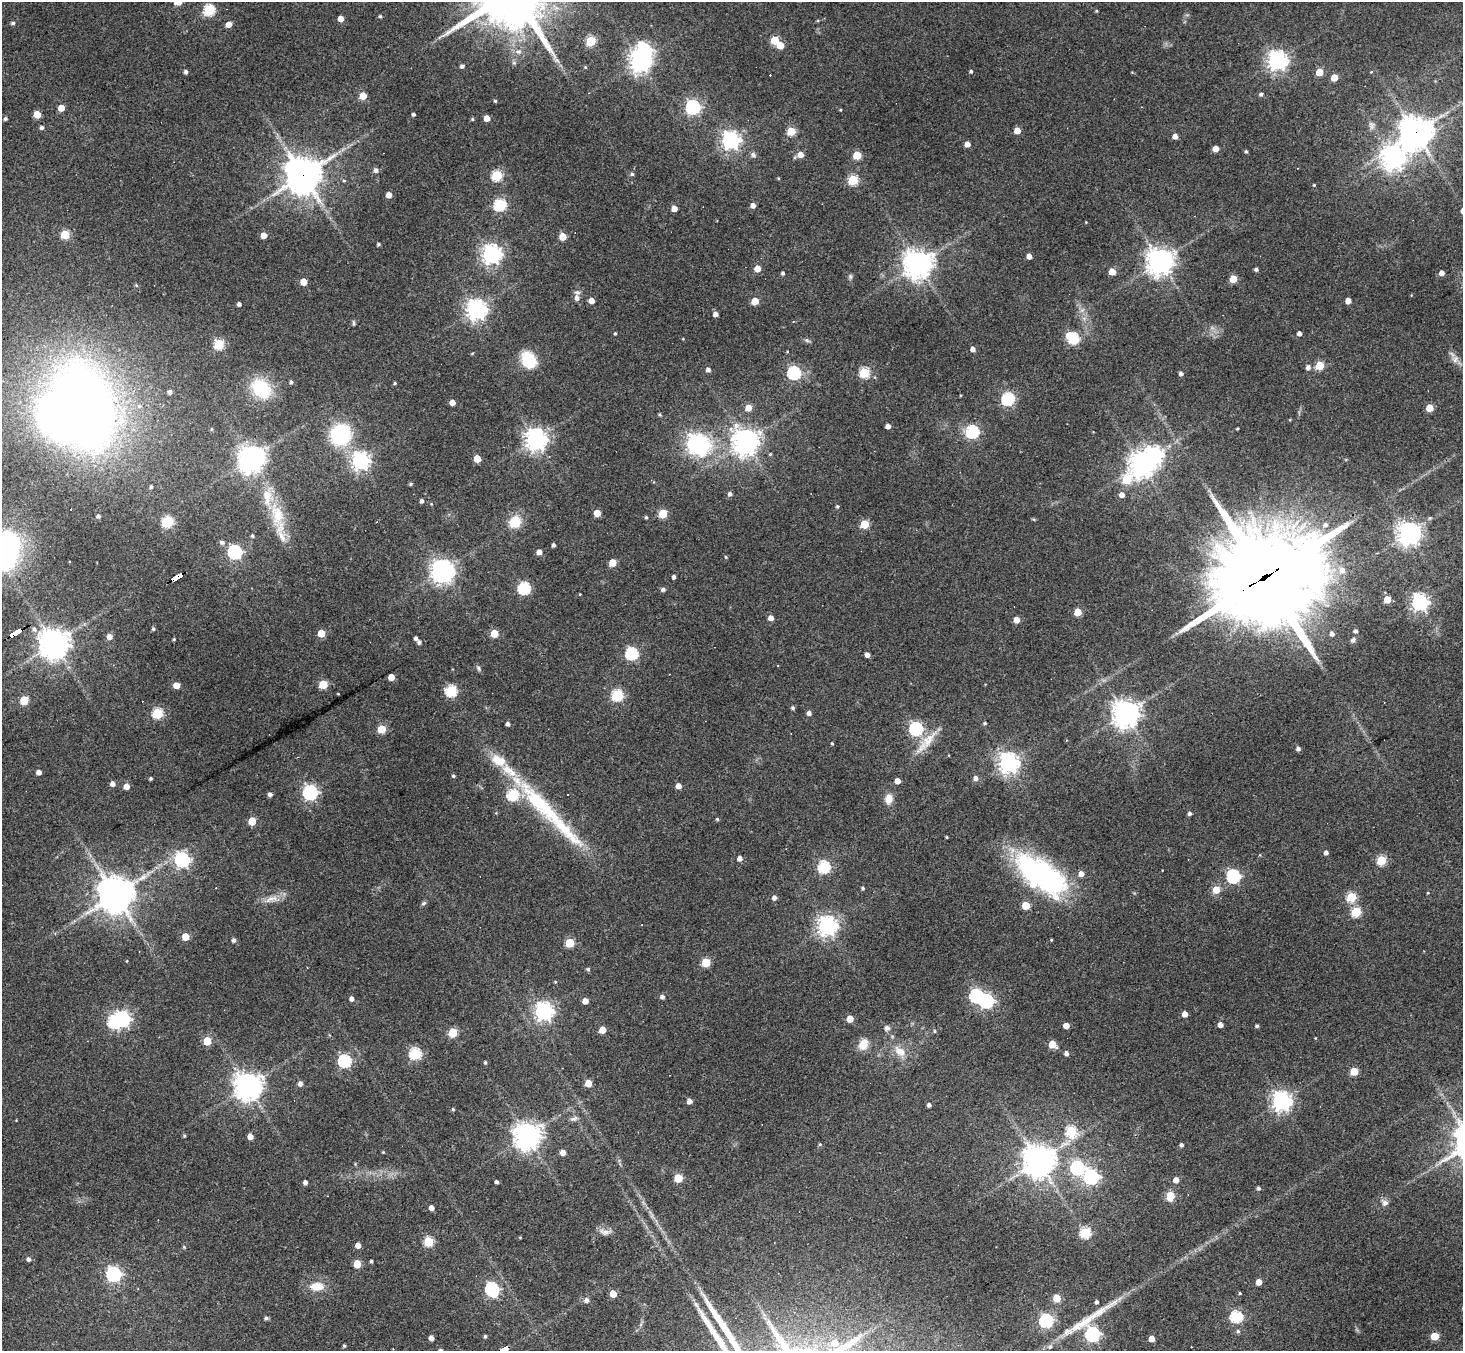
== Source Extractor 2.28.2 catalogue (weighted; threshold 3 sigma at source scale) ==
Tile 7 of 4 x 4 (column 3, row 2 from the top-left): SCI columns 2924-4384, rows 2988-4336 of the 5846 x 5838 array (HDU 1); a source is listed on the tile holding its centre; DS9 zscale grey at full resolution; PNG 1465 x 1353 px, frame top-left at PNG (2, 2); no overlay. Shown black and unused: <1% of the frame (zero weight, under 3 of 4 exposures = <1% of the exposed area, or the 3 px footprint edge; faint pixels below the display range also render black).
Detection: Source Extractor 2.28.2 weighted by HDU 2 'WHT'; one run over the whole footprint, this tile lists its part. Background 0.0765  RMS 0.0058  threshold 0.026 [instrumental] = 3 sigma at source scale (4.5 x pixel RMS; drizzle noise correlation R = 1.50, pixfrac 1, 0.05/0.05 arcsec/px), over >= 5 px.
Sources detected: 341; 8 inside a brighter object's white glare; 8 cosmic-ray / hot-pixel residue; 2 long thin detections or spike segments (spike, bleed or trail) — not listed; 7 inside a brighter listed object's ellipse — not listed separately; the other 316 listed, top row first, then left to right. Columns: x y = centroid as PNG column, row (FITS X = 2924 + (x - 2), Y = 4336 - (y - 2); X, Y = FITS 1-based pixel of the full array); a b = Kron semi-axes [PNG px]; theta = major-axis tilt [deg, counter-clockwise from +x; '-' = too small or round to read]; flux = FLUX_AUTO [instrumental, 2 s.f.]
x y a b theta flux
209 10 6 5 - 54
1096 11 4 4 - 0.61
380 16 4 4 - 0.89
340 19 4 4 - 5.8
13 23 5 4 - 1.1
228 24 5 4 - 5.4
775 40 5 5 - 19
591 41 5 5 - 35
780 45 5 5 - 11
1277 60 7 7 - 320
640 61 7 7 - 420
462 66 4 4 - 1.8
585 67 4 4 - 0.58
971 71 4 4 - 1
186 72 4 4 - 1.6
1319 72 5 5 - 12
1334 78 5 5 - 11
1261 94 5 4 - 1.3
363 96 5 5 - 12
495 101 4 4 - 0.72
693 107 6 6 - 130
61 108 5 5 - 9.1
840 110 3 3 - 0.5
37 114 5 5 - 10
413 114 3 3 - 1.2
487 118 4 4 - 6.9
5 119 4 4 - 1.1
472 119 4 4 - 0.71
1371 125 12 7 -81 2.7
42 127 4 4 - 1.6
1017 130 5 4 - 7
791 131 5 5 - 22
1415 133 11 11 - 880
1175 136 4 4 - 3.7
730 140 7 7 - 260
967 144 4 4 - 4.7
1215 149 5 4 - 6.9
1246 151 4 4 - 0.92
801 154 5 5 - 5.3
753 155 8 6 -32 1.6
857 155 5 5 - 21
1393 157 8 8 - 490
376 170 5 5 - 2.1
632 174 5 4 - 1
303 175 12 11 - 1300
497 176 5 5 - 43
778 178 4 3 - 0.53
344 180 5 3 - 0.65
853 180 5 5 - 38
1314 185 4 4 - 0.58
389 195 4 4 - 5
500 205 6 5 - 62
753 205 4 4 - 3.6
674 208 5 4 - 5.2
1086 222 3 3 - 0.36
65 234 5 5 - 27
263 235 4 4 - 6.2
563 237 5 5 - 12
378 244 3 3 - 0.92
491 254 7 7 - 300
1029 256 4 4 - 4.3
1160 261 9 9 - 590
918 264 9 9 - 760
757 268 5 5 - 7.1
1256 269 4 3 - 1.3
1112 272 5 5 - 8.1
783 273 4 3 - 1.3
1442 273 4 4 - 3.4
850 276 7 5 -79 1.1
1233 279 5 5 - 15
303 282 5 5 - 10
136 285 5 4 - 0.69
577 298 8 6 -86 3.1
591 301 5 4 - 5
755 301 5 5 - 11
1348 301 4 4 - 5.2
239 304 4 4 - 1.8
476 309 7 7 - 350
715 314 4 4 - 3
354 323 7 4 -78 0.91
1299 333 4 4 - 2.3
615 334 4 3 - 0.62
1073 339 6 6 - 53
807 340 7 4 -3 1.1
219 344 5 5 - 40
973 349 4 4 - 3
472 353 5 3 - 0.48
1455 359 9 8 - 2.9
528 360 18 14 -66 19
1320 365 5 5 - 21
1308 367 6 5 - 2.1
708 369 5 4 - 2.1
794 373 6 6 - 92
864 373 5 5 - 42
1181 374 4 4 - 1.7
291 382 4 4 - 1.2
395 383 4 3 - 0.66
261 388 24 18 -47 26
170 392 4 4 - 2.2
1008 399 6 6 - 82
452 402 4 4 - 4.5
82 407 66 42 -76 740
748 408 5 5 - 7.4
1429 408 5 5 - 14
660 415 4 4 - 0.75
888 426 4 4 - 3.1
1237 428 3 3 - 0.64
211 429 5 3 - 0.63
972 432 6 6 - 79
340 435 21 19 39 47
536 439 7 7 - 440
745 441 9 9 - 530
696 443 10 8 -23 200
770 454 4 4 - 0.7
251 458 10 8 40 720
477 459 5 5 - 11
360 461 7 6 - 250
1141 464 8 7 - 550
1126 479 9 7 34 27
411 484 4 3 - 0.86
151 487 4 3 - 0.95
730 494 5 5 - 1.6
1122 495 5 5 - 3.4
422 501 4 3 - 1.6
837 506 4 4 - 0.85
597 513 5 4 - 8.9
663 514 5 5 - 21
277 515 35 17 -84 21
98 516 4 3 - 1.3
646 517 4 3 - 0.87
1430 518 5 4 - 0.79
515 521 10 9 - 16
167 522 7 5 26 50
864 524 5 5 - 24
1325 525 7 6 - 2
1409 534 7 7 - 510
252 536 4 4 - 0.85
222 542 6 5 - 1.7
553 545 4 3 - 1.3
6 550 34 23 78 110
235 552 6 6 - 120
539 552 4 4 - 4.2
726 557 4 4 - 0.58
612 563 5 5 - 13
1342 570 8 8 - 4.4
442 571 9 7 10 460
177 577 12 4 29 130
674 577 4 3 - 1.7
1265 578 42 29 28 11000
524 588 6 6 - 72
663 589 5 5 - 1.6
1387 599 5 5 - 12
1420 602 6 6 - 230
1078 612 5 5 - 15
771 618 5 4 - 3.7
1016 620 5 5 - 6.2
34 629 7 7 - 2.3
153 629 4 4 - 0.93
1355 631 4 3 - 1.4
14 633 11 3 32 200
321 633 5 5 - 15
494 633 5 5 - 16
1332 634 4 4 - 1.9
109 637 5 5 - 4
416 638 4 3 - 1.5
174 639 4 3 - 0.72
1353 640 6 5 - 1.4
419 642 5 5 - 1.5
54 643 10 9 - 790
631 654 6 6 - 75
867 655 4 4 - 3.1
479 668 7 5 -54 1.3
391 677 5 5 - 8
323 684 5 5 - 20
176 685 5 4 - 7.1
451 691 6 5 - 59
338 694 4 2 - 0.41
617 695 6 5 - 63
24 700 5 5 - 21
793 708 4 4 - 1.1
157 713 5 5 - 42
809 713 4 4 - 2.2
1126 713 9 9 - 580
985 723 4 4 - 0.85
508 724 4 4 - 1.7
382 729 5 5 - 18
916 729 6 6 - 100
832 743 4 3 - 0.67
922 747 41 12 49 12
1298 749 5 4 - 1.9
1008 763 7 7 - 380
39 772 4 4 - 3.2
453 776 4 3 - 0.94
151 778 3 3 - 0.93
975 778 5 5 - 2.4
897 781 4 4 - 4.7
112 784 5 5 - 2.8
126 786 5 5 - 5.1
678 786 4 4 - 4.5
310 793 6 6 - 140
270 794 4 4 - 2
889 799 13 10 78 5
540 804 97 18 -46 64
1190 813 4 4 - 1.5
717 819 4 4 - 0.78
252 821 5 5 - 14
946 837 3 2 - 0.57
1326 853 4 4 - 2.2
740 858 5 4 - 3.1
182 860 6 6 - 150
1381 860 5 5 - 34
824 867 6 6 - 66
1081 874 5 5 - 3.9
1233 876 6 6 - 89
142 877 16 7 30 4.7
1053 880 13 9 -72 120
863 888 4 4 - 0.92
1216 890 5 5 - 12
1428 893 4 2 - 0.4
116 895 11 11 - 1200
1351 897 5 5 - 34
774 898 5 5 - 2
271 899 21 8 19 5.9
424 903 7 4 27 1
1025 905 5 5 - 17
1356 912 5 5 - 35
827 926 7 7 - 310
185 937 5 5 - 12
234 940 4 4 - 1.7
1051 940 4 3 - 0.48
570 943 5 5 - 25
127 961 3 3 - 0.42
706 962 5 5 - 22
588 969 5 4 - 1
555 982 4 4 - 0.59
662 997 5 5 - 1.8
351 999 5 4 - 2.3
585 1001 4 4 - 5.2
986 1001 6 6 - 140
543 1011 7 7 - 260
1185 1014 4 4 - 4.5
122 1019 7 6 - 170
850 1019 5 4 - 8.3
1066 1025 4 4 - 5.5
1220 1025 4 4 - 4
1257 1026 4 3 - 1.1
887 1028 7 7 - 2
602 1030 5 5 - 8.2
934 1031 5 3 - 0.65
453 1032 5 5 - 26
207 1041 5 5 - 18
863 1044 12 9 61 7.9
1052 1044 5 5 - 12
900 1051 17 11 -38 7.4
1066 1053 4 4 - 2.1
415 1054 6 6 - 62
344 1061 6 6 - 91
485 1062 4 4 - 0.87
1354 1071 5 5 - 19
588 1083 5 5 - 12
300 1084 5 5 - 2.5
248 1086 9 9 - 610
689 1101 4 4 - 3.1
1281 1101 7 7 - 330
929 1105 4 4 - 1.8
453 1109 4 3 - 0.69
574 1119 11 6 22 1.9
1071 1131 6 5 - 45
184 1136 4 4 - 0.72
250 1136 5 4 - 4.6
527 1136 9 8 - 660
820 1144 4 4 - 0.57
1181 1145 4 4 - 1.6
383 1152 4 3 - 0.49
563 1153 5 5 - 4.6
1038 1161 10 10 - 900
1077 1168 6 6 - 110
1091 1177 6 6 - 130
678 1178 5 5 - 20
1176 1180 5 4 - 5
305 1182 4 4 - 2.2
496 1182 3 3 - 1.4
1258 1188 4 4 - 1.2
1170 1196 6 5 - 22
1385 1203 8 8 - 2.3
431 1208 5 4 - 2.9
605 1232 17 7 -6 3.4
1085 1233 5 5 - 49
428 1242 5 5 - 35
358 1245 4 4 - 4.6
184 1247 5 4 - 0.62
28 1259 5 4 - 1.6
371 1261 3 3 - 0.82
357 1264 5 5 - 15
113 1274 6 6 - 140
1259 1282 4 4 - 6.5
317 1286 16 10 3 8.7
492 1289 7 6 - 110
1240 1293 3 3 - 0.67
613 1294 5 5 - 9.9
1057 1298 5 5 - 17
587 1300 6 5 - 2.3
1097 1302 4 4 - 1.2
1236 1317 6 5 - 68
266 1318 5 4 - 1.3
1046 1321 6 6 - 100
1238 1331 6 5 - 1.1
1092 1334 6 6 - 150
485 1336 4 3 - 0.95
1435 1336 5 5 - 18
431 1338 4 4 - 3.4
1152 1339 4 4 - 6.4
834 1343 6 6 - 7.9
344 1346 3 3 - 0.81
1050 1347 7 6 - 1.6
504 1349 9 4 28 220
Overlapping masked pixels (flux is a lower limit): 6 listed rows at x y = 1415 133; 303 175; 177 577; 1265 578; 14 633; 504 1349
Isophote crosses this tile's border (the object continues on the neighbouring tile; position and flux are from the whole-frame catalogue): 2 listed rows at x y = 6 550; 504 1349